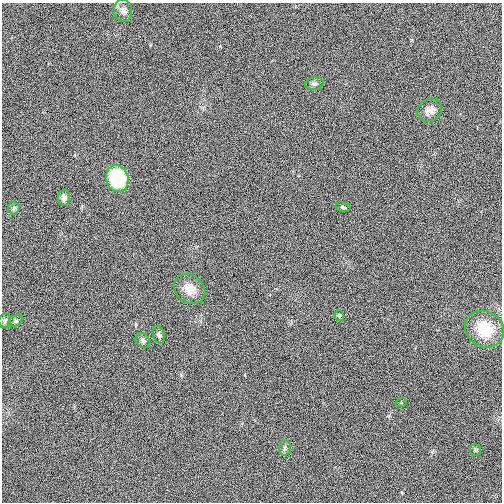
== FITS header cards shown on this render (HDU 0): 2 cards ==
NAXIS1  =                  500
NAXIS2  =                  500

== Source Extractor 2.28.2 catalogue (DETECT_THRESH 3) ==
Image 500 x 500 px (HDU 0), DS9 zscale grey, 1 PNG px = 1 image px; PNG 504 x 504 px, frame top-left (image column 1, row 500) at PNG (2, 3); each listed source drawn as its Kron ellipse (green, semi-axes under 4 px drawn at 4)
Background 0.00353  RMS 4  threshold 11.9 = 3 sigma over >= 5 px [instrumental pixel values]
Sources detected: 17; all 17 listed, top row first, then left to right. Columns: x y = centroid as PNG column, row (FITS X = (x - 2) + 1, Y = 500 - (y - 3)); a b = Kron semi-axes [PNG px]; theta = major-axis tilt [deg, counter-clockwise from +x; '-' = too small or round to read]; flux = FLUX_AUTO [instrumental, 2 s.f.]
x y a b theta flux
123 11 11 9 -88 1400
314 84 9 6 7 800
430 110 13 11 34 1800
117 178 13 11 -73 19000
64 198 8 6 84 1200
343 207 7 4 -15 470
14 208 6 6 - 540
190 289 17 13 -39 3400
339 315 5 5 - 460
5 321 7 6 - 640
15 321 8 5 26 510
485 329 20 18 -31 9200
159 335 9 6 -74 690
143 341 8 6 -47 770
401 403 5 3 - 220
285 448 7 6 - 680
475 450 6 5 - 420